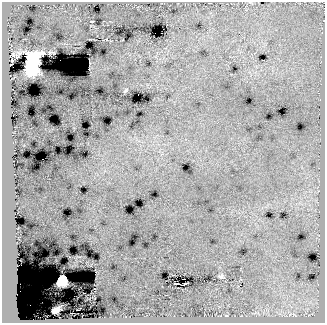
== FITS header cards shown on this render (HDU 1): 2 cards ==
NAXIS1  =                  323
NAXIS2  =                  321

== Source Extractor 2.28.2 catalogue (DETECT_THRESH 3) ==
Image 323 x 321 px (HDU 1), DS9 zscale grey, 1 PNG px = 1 image px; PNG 327 x 325 px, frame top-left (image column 1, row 321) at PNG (2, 2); no overlay
Background 11.1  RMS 38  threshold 114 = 3 sigma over >= 5 px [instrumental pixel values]
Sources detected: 15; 1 with non-positive FLUX_AUTO (blend fragments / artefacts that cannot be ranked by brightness) is not listed; the other 14 listed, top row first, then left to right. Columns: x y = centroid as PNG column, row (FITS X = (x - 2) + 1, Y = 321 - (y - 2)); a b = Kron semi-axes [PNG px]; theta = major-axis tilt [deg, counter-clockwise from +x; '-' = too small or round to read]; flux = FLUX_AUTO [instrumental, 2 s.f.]
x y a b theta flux
92 21 3 2 - 1800
106 39 4 4 - 1700
13 55 10 7 15 7400
12 60 4 2 - 2500
32 60 12 10 52 210000
90 61 5 2 - 3000
32 69 9 8 - 250000
125 90 4 2 - 2300
221 276 4 3 - 4900
62 280 7 7 - 220000
178 284 5 2 - 3500
185 284 4 2 - 3800
56 310 9 6 33 30000
78 310 3 2 - 1500
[1 non-positive-flux detection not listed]